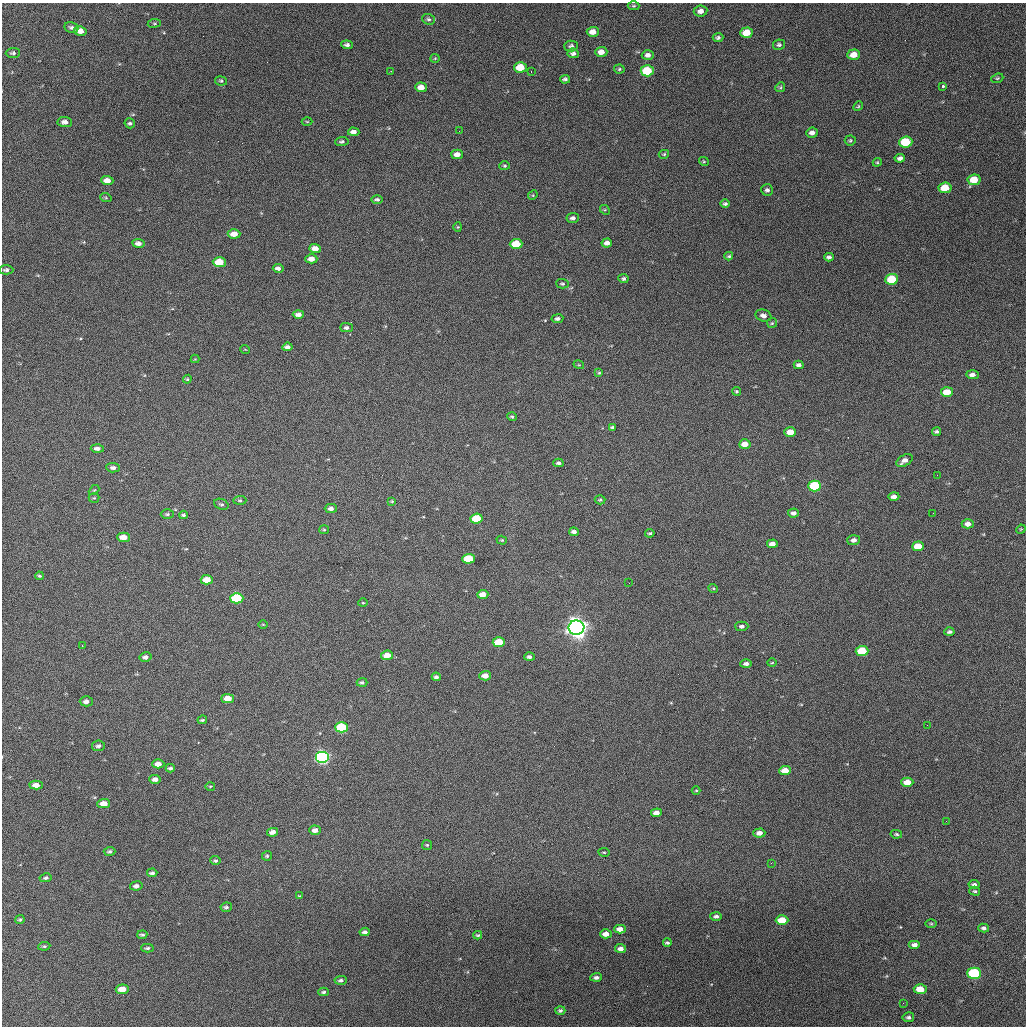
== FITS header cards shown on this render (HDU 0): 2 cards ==
NAXIS1  =                 1024 / length of data axis 1
NAXIS2  =                 1024 / length of data axis 2

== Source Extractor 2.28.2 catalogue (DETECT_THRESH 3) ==
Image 1024 x 1024 px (HDU 0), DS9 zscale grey, 1 PNG px = 1 image px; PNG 1028 x 1028 px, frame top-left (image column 1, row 1024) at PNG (2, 3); each listed source drawn as its Kron ellipse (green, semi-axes under 4 px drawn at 4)
Background 721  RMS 20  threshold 61.3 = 3 sigma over >= 5 px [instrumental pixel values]
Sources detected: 201; all 201 listed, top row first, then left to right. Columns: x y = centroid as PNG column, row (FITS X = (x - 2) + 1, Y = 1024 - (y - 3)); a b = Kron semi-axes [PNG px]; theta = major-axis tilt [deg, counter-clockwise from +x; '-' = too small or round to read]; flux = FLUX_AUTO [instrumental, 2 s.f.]
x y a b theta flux
634 6 6 4 1 2.0e+03
701 11 7 5 8 7.2e+03
428 19 6 5 - 3.0e+03
154 23 7 3 8 1.7e+03
71 27 7 5 -13 3.7e+03
80 31 6 4 -12 9.5e+03
593 32 6 5 - 1.1e+04
747 33 6 5 - 2.3e+04
718 38 5 4 - 3.2e+03
347 45 6 4 -7 4.1e+03
779 45 6 5 - 2.7e+03
571 46 7 5 2 3.7e+03
601 52 6 5 - 1.1e+04
13 53 7 5 1 2.8e+03
573 53 6 5 - 4.1e+03
648 55 6 5 - 5.6e+03
854 55 6 5 - 1.5e+04
435 58 4 4 - 1.4e+03
520 67 6 5 - 3.1e+04
619 69 5 4 - 1.9e+03
391 71 3 3 - 7.5e+02
531 71 2 2 - 1.0e+03
647 71 6 5 - 5.6e+04
997 78 6 4 21 1.9e+03
565 79 5 4 - 3.0e+03
221 81 6 4 -11 2.0e+03
943 86 3 3 - 7.7e+03
421 87 6 5 - 1.2e+04
780 87 5 4 - 1.7e+03
858 106 5 4 - 1.7e+03
65 122 7 5 -4 6.1e+03
307 122 5 3 - 1.2e+03
130 123 5 5 - 2.8e+03
459 131 2 2 - 1.4e+03
354 132 6 4 -3 6.2e+03
812 133 6 5 - 6.1e+03
850 140 5 5 - 2.1e+03
342 142 7 4 5 3.0e+03
906 142 7 5 4 4.8e+04
457 154 6 4 0 9.4e+03
664 154 5 4 - 1.7e+03
900 158 5 4 - 4.5e+03
704 161 5 4 - 1.5e+03
877 162 4 4 - 1.5e+03
505 166 5 4 - 1.8e+03
974 180 6 5 - 2.5e+04
107 181 6 4 -3 1.0e+04
945 188 6 5 - 2.8e+04
767 190 6 5 - 3.4e+03
533 195 5 4 - 1.5e+03
106 198 6 4 -19 1.6e+03
377 200 5 4 - 3.0e+03
725 204 4 4 - 2.8e+03
605 210 5 4 - 1.5e+03
573 218 6 5 - 4.6e+03
458 227 4 4 - 1.4e+03
234 234 6 4 1 1.2e+04
138 243 6 4 -9 6.0e+03
607 243 5 4 - 6.4e+03
516 244 6 5 - 3.8e+04
315 249 6 4 -1 1.1e+04
729 256 4 3 - 1.9e+03
829 257 5 3 - 3.2e+03
311 259 6 4 0 8.8e+03
219 262 6 5 - 3.3e+04
278 268 5 4 - 4.8e+03
6 270 7 4 -1 3.4e+03
623 279 5 4 - 2.5e+03
892 279 6 5 - 5.8e+04
562 284 6 4 -2 2.2e+03
298 314 5 4 - 6.1e+03
763 316 8 6 -18 5.9e+03
557 319 6 4 8 3.8e+03
772 323 5 5 - 1.9e+03
347 328 6 4 -1 3.6e+03
287 347 5 4 - 4.6e+03
245 349 5 3 - 9.8e+02
195 359 4 4 - 1.1e+03
579 365 5 3 - 1.2e+03
799 365 5 4 - 3.8e+03
599 373 4 3 - 1.5e+03
972 375 6 4 -2 5.4e+03
187 379 4 4 - 1.6e+03
736 391 4 4 - 1.8e+03
947 392 6 5 - 2.1e+04
512 417 5 3 - 1.9e+03
613 427 4 3 - 2.4e+03
790 432 6 5 - 1.4e+04
936 432 4 3 - 2.6e+03
745 444 6 4 5 1.4e+04
97 448 6 4 -3 4.9e+03
904 460 9 5 28 8.0e+03
558 463 5 4 - 3.5e+03
113 468 7 4 -3 4.3e+03
937 475 2 2 - 7.1e+02
815 486 6 5 - 8.2e+04
94 490 6 4 43 1.4e+03
894 496 5 4 - 5.7e+03
94 498 5 5 - 1.6e+03
240 500 6 4 3 2.1e+03
600 500 5 4 - 2.0e+03
392 501 3 3 - 1.4e+03
221 504 7 5 -23 2.9e+03
331 508 6 4 1 5.6e+03
794 513 5 4 - 4.7e+03
933 513 2 2 - 6.7e+02
167 514 6 4 0 2.4e+03
183 515 4 3 - 2.1e+03
477 518 6 5 - 4.4e+04
968 524 6 4 0 8.2e+03
1021 529 5 4 - 1.3e+03
324 530 5 4 - 1.7e+03
574 532 5 3 - 4.7e+03
650 533 5 3 - 2.1e+03
123 537 6 4 -3 1.5e+04
502 540 5 4 - 1.5e+03
854 540 6 5 - 6.0e+03
772 544 5 4 - 8.8e+03
918 546 6 5 - 2.6e+04
469 559 6 5 - 5.5e+04
39 576 4 3 - 1.9e+03
207 580 6 4 -2 1.7e+04
629 583 3 3 - 1.1e+03
713 588 5 3 - 1.3e+03
483 594 5 4 - 1.3e+04
237 598 6 5 - 7.2e+04
363 603 5 3 - 1.3e+03
263 624 5 3 - 1.1e+03
742 626 7 5 1 3.9e+03
576 628 8 7 - 1.1e+06
949 632 5 3 - 2.9e+03
499 642 6 5 - 4.8e+04
82 646 3 2 - 9.8e+02
862 651 6 5 - 5.7e+04
387 655 6 5 - 1.4e+04
145 657 6 4 12 4.2e+03
529 657 5 4 - 4.0e+03
772 663 5 3 - 1.3e+03
746 664 6 4 1 4.9e+03
485 676 6 4 2 1.0e+04
436 677 4 3 - 3.3e+03
362 682 5 4 - 2.7e+03
228 699 6 4 0 1.7e+04
86 701 6 5 - 5.3e+03
202 720 5 3 - 2.0e+03
927 725 2 2 - 6.1e+02
342 727 6 5 - 7.3e+04
98 746 6 5 - 3.8e+03
322 757 7 6 - 3.1e+05
158 764 6 4 0 1.1e+04
170 768 4 3 - 2.5e+03
785 770 6 4 4 1.9e+04
155 779 6 4 -3 5.9e+03
907 782 6 4 -1 1.7e+04
36 785 6 4 1 1.1e+04
210 786 5 3 - 1.4e+03
696 790 4 3 - 1.2e+03
104 804 6 4 1 1.5e+04
656 813 5 4 - 8.0e+03
946 821 2 2 - 8.0e+02
315 830 6 4 -3 6.9e+03
272 832 5 4 - 6.9e+03
759 833 6 4 3 7.1e+03
896 834 6 3 -11 1.9e+03
427 845 5 5 - 1.8e+03
110 851 6 4 2 2.7e+03
604 852 5 3 - 1.5e+03
267 856 5 5 - 1.9e+03
215 861 5 4 - 2.4e+03
771 863 2 2 - 8.7e+02
152 873 5 3 - 3.3e+03
46 878 6 4 12 2.8e+03
974 884 5 4 - 3.0e+03
136 886 6 4 9 4.8e+03
975 891 5 4 - 1.9e+03
299 896 4 3 - 1.2e+03
226 907 5 4 - 2.9e+03
716 916 6 4 -2 3.6e+03
20 920 4 4 - 2.2e+03
782 920 6 5 - 3.5e+04
931 924 5 3 - 1.5e+03
984 928 5 4 - 3.3e+03
620 929 6 4 1 1.0e+04
365 932 5 4 - 3.9e+03
606 934 6 4 1 1.0e+04
142 935 5 4 - 2.5e+03
478 935 4 3 - 2.0e+03
667 943 4 3 - 2.5e+03
914 945 6 4 0 5.1e+03
44 946 6 4 7 2.1e+03
147 948 6 4 2 2.4e+03
621 949 5 4 - 6.4e+03
974 973 7 5 -2 1.2e+05
596 977 6 4 3 4.0e+03
341 980 6 4 3 3.1e+03
122 989 6 4 7 1.7e+04
920 989 6 5 - 2.5e+04
323 992 5 3 - 2.5e+03
903 1003 3 2 - 1.1e+03
560 1011 5 4 - 2.5e+03
908 1017 6 5 - 2.8e+03